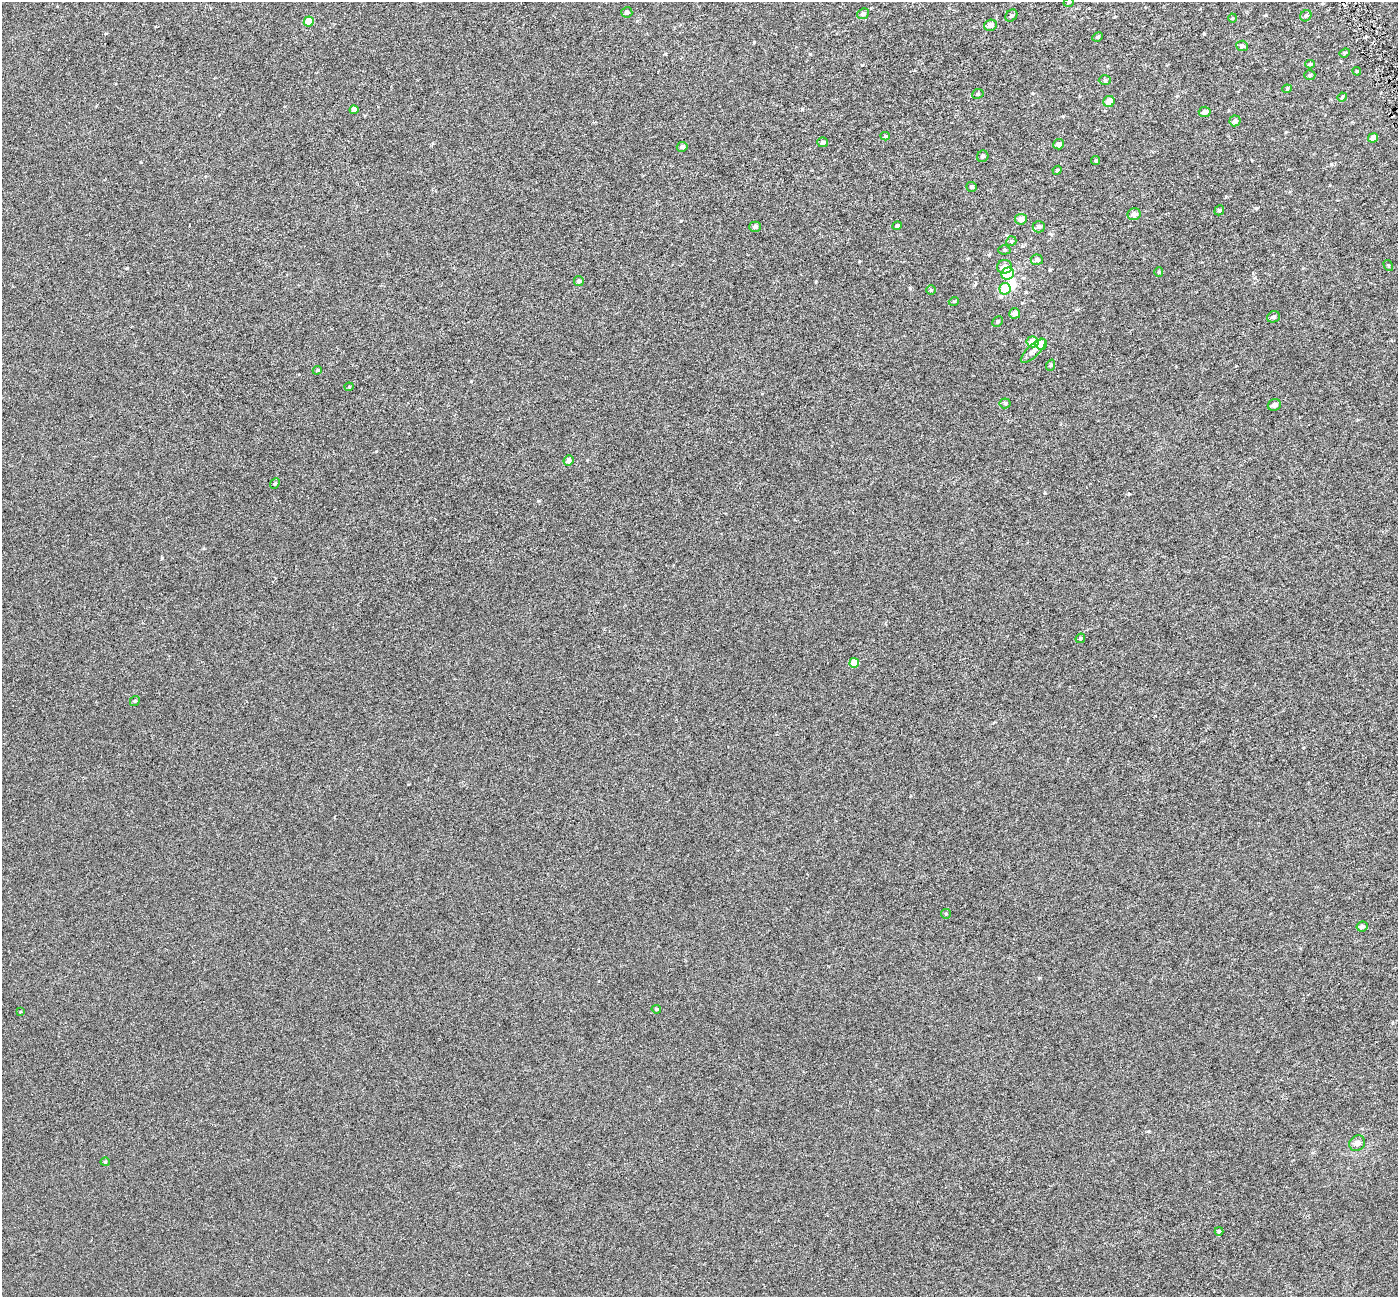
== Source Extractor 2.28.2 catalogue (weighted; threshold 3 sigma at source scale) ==
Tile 10 of 4 x 4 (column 2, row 3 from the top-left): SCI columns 1400-2795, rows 1437-2731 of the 5589 x 5407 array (HDU 1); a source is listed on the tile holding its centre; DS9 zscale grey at full resolution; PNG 1400 x 1299 px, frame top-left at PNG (2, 2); each listed source drawn as its Kron ellipse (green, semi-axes under 4 px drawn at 4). Shown black and unused: <1% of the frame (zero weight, under 3 of 6 exposures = <1% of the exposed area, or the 3 px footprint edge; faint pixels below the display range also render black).
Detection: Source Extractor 2.28.2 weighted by HDU 2 'WHT'; one run over the whole footprint, this tile lists its part. Background -4.04e-04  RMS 0.0024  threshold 0.00972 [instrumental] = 3 sigma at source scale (4.09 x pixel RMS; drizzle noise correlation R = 1.36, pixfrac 0.8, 0.0396/0.0396 arcsec/px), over >= 5 px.
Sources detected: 72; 1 inside a brighter object's white glare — neither listed nor drawn; the other 71 listed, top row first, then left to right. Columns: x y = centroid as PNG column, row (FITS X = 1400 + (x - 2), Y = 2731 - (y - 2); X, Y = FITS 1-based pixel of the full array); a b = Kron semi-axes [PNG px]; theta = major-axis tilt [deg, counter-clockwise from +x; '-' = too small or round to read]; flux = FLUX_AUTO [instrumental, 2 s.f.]
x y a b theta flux
1069 2 5 3 - 0.19
627 12 5 5 - 0.63
863 14 6 5 - 0.69
1011 16 7 5 43 0.45
1306 16 6 5 - 0.34
1233 18 4 4 - 0.2
309 22 5 5 - 4.6
990 25 6 5 - 1.1
1098 37 5 3 - 0.31
1242 46 6 5 - 0.55
1345 53 5 4 - 0.26
1310 64 5 4 - 0.24
1357 71 4 4 - 0.21
1310 75 5 5 - 0.31
1105 80 6 5 - 0.32
1287 89 4 4 - 0.22
978 94 6 4 24 0.3
1342 97 5 4 - 0.25
1109 101 6 5 - 2.1
354 110 4 4 - 1.5
1205 112 6 5 - 1
1235 121 6 5 - 0.64
885 136 4 4 - 0.26
1373 138 5 4 - 1.7
823 142 5 5 - 0.55
1059 144 5 5 - 0.78
682 147 5 5 - 0.69
983 156 6 5 - 0.56
1096 161 4 4 - 0.37
1057 170 5 4 - 0.28
971 187 5 5 - 0.34
1219 210 5 4 - 0.33
1134 214 6 6 - 0.86
1021 219 6 5 - 1.5
897 226 4 4 - 0.41
755 227 6 5 - 0.55
1039 227 6 5 - 0.75
1011 241 5 4 - 0.3
1004 250 6 4 0 0.29
1037 260 6 5 - 0.71
1388 265 6 4 -58 0.27
1004 267 7 7 - 1.1
1159 272 5 4 - 0.25
1008 274 6 5 - 7
579 281 5 5 - 0.56
1005 289 6 5 - 5
931 290 5 5 - 0.25
954 301 5 3 - 0.2
1015 313 5 5 - 1.1
1273 317 6 5 - 0.55
997 322 5 4 - 0.38
1032 342 6 5 - 2.1
1041 344 5 5 - 3
1033 351 16 6 43 1.3
1051 365 6 3 71 0.24
317 370 4 4 - 0.26
349 387 4 4 - 0.21
1005 403 5 5 - 0.32
1274 405 7 5 22 0.88
568 460 5 5 - 0.86
275 484 6 4 48 0.32
1080 638 5 4 - 0.28
854 663 5 4 - 3.6
135 701 5 4 - 0.26
946 914 5 4 - 0.27
1362 926 5 5 - 0.69
656 1009 5 3 - 0.29
20 1012 3 3 - 0.28
1357 1143 8 7 - 0.95
105 1162 4 4 - 0.24
1219 1231 4 4 - 0.23
Unlisted compact peaks at least as high as the median listed source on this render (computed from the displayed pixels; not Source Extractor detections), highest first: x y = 802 109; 162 558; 1256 208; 1204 34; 754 42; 1266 15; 376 451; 1129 494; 859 261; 862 65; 471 381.